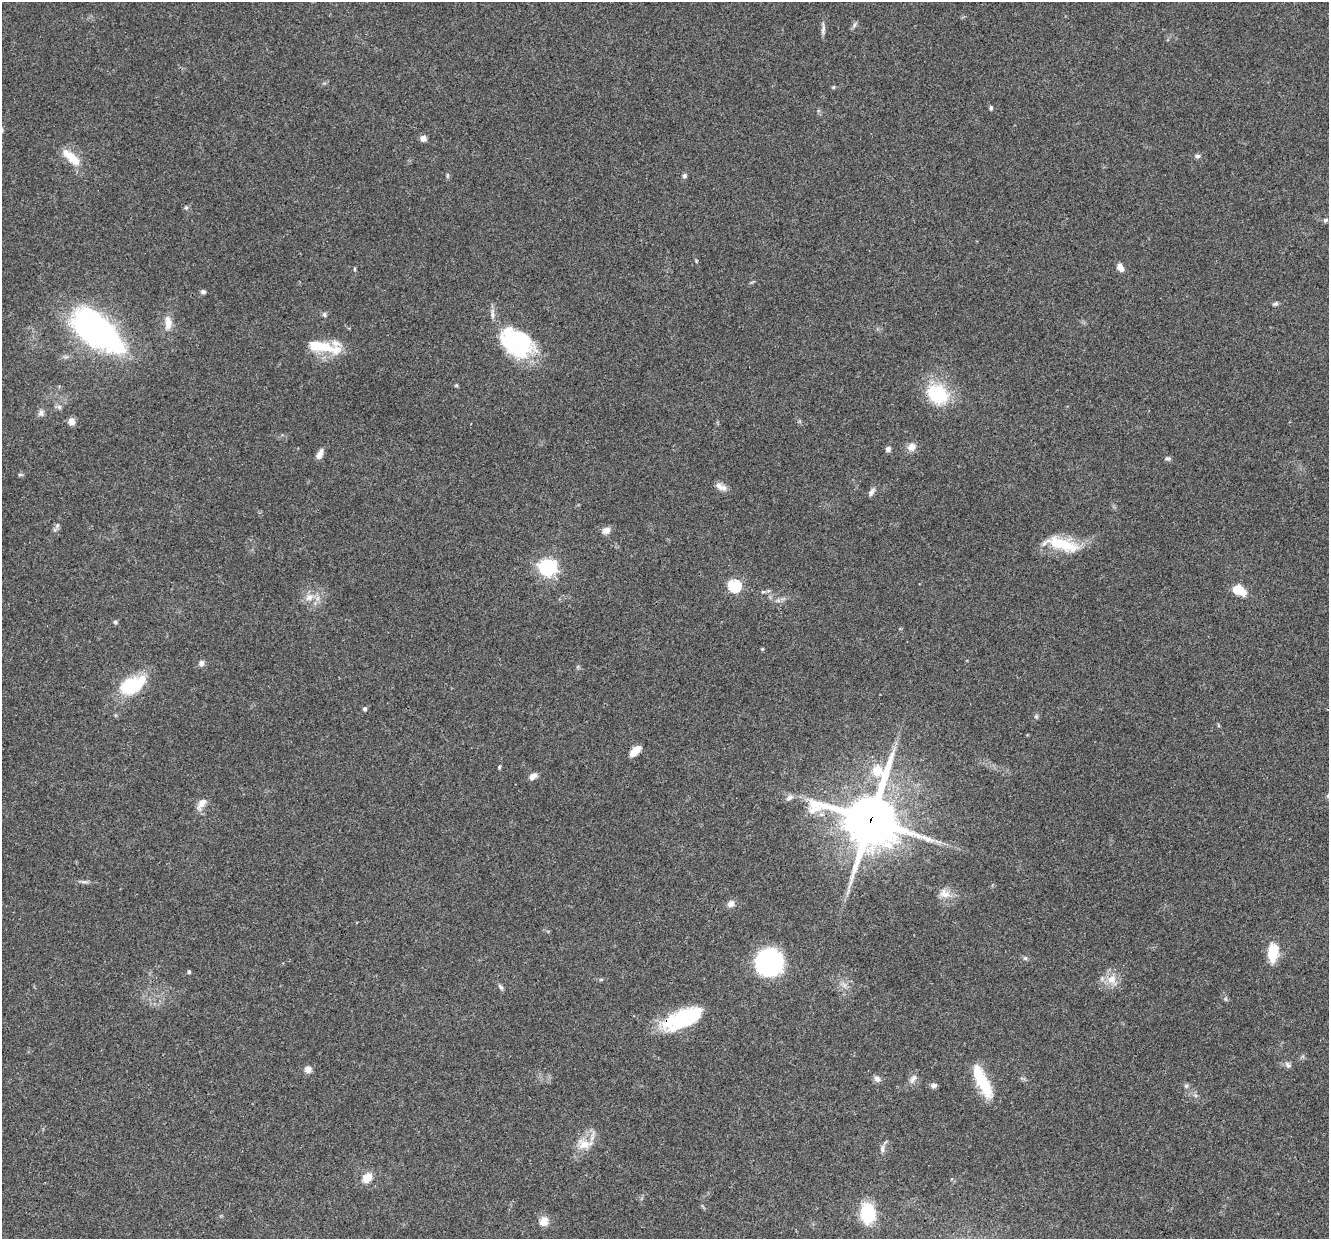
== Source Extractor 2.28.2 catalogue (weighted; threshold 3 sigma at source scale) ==
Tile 7 of 4 x 4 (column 3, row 2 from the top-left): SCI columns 2664-3990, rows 2731-3967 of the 5321 x 5335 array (HDU 1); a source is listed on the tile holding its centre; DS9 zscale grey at full resolution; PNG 1331 x 1241 px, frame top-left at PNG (2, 2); no overlay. Shown black and unused: <1% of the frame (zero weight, under 3 of 4 exposures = <1% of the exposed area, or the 3 px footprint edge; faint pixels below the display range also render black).
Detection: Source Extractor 2.28.2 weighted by HDU 2 'WHT'; one run over the whole footprint, this tile lists its part. Background 0.0537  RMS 0.0049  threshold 0.0218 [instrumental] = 3 sigma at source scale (4.5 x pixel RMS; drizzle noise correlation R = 1.50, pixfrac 1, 0.05/0.05 arcsec/px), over >= 5 px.
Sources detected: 79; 2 inside a brighter object's white glare — not listed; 3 inside a brighter listed object's ellipse — not listed separately; the other 74 listed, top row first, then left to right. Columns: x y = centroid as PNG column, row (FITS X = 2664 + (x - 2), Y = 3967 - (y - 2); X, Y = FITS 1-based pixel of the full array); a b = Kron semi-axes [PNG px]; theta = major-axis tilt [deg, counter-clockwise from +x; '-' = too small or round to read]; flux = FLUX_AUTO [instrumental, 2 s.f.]
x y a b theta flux
854 25 7 4 72 1
823 29 14 5 82 1.7
833 87 5 5 - 0.54
991 108 6 4 89 0.71
423 138 8 8 - 1.9
1197 156 7 5 2 1.2
71 157 30 10 -42 10
684 176 6 6 - 1.1
186 208 6 5 - 0.77
1325 220 6 5 - 1
1120 267 10 7 -60 2.7
354 269 5 3 - 0.52
203 292 6 5 - 1.1
1275 304 8 5 21 0.95
324 314 7 5 -75 1
168 323 18 9 -86 5.3
96 331 48 24 -38 160
516 342 42 29 -33 44
319 346 34 11 -9 17
940 395 36 23 -64 21
59 407 6 6 - 1.3
41 413 8 7 - 1.9
71 421 8 7 - 2.9
911 447 12 10 65 3.2
888 449 7 6 - 1.4
320 454 12 6 65 2.8
1168 459 9 4 0 0.95
20 475 7 3 -8 0.64
721 487 17 7 -28 3
872 492 12 6 63 1.7
57 525 8 6 69 1.2
606 530 11 8 32 2.8
1062 544 45 14 -13 18
547 567 8 7 - 140
734 586 6 6 - 43
1239 590 16 10 -26 8.3
763 592 6 4 1 0.73
309 597 13 11 31 4.7
115 622 6 5 - 0.76
201 663 8 7 - 1.8
132 685 27 15 26 28
365 709 5 4 - 1.3
1036 717 6 4 -1 0.73
635 751 13 6 42 5.6
499 767 5 3 - 0.64
533 776 10 6 33 2.7
1328 796 7 5 73 0.99
789 798 11 6 41 2
202 803 16 8 52 3.8
871 820 22 19 82 2500
84 882 11 4 -5 1.3
945 893 15 12 -27 5
731 904 9 7 35 2.6
1273 953 17 9 87 15
1025 958 6 5 - 0.85
769 962 17 17 - 100
189 972 5 4 - 0.68
1112 979 13 12 - 6.1
844 985 7 5 90 1.5
501 987 10 5 -55 1.2
1226 999 6 4 -70 0.71
683 1019 44 18 27 36
1288 1065 10 7 -40 1.6
308 1069 9 8 - 2.6
877 1079 9 8 - 1.8
913 1079 15 6 60 2.5
982 1081 40 11 -64 20
934 1085 8 6 15 1.5
1186 1086 6 5 - 0.81
585 1144 22 14 1 7.9
882 1149 12 5 -89 1.7
367 1178 10 7 49 7.7
868 1213 17 12 -88 28
544 1222 13 11 52 4
Overlapping masked pixels (flux is a lower limit): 2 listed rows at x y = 871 820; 683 1019
Isophote crosses this tile's border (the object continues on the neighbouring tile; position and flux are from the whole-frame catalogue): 1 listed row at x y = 1328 796